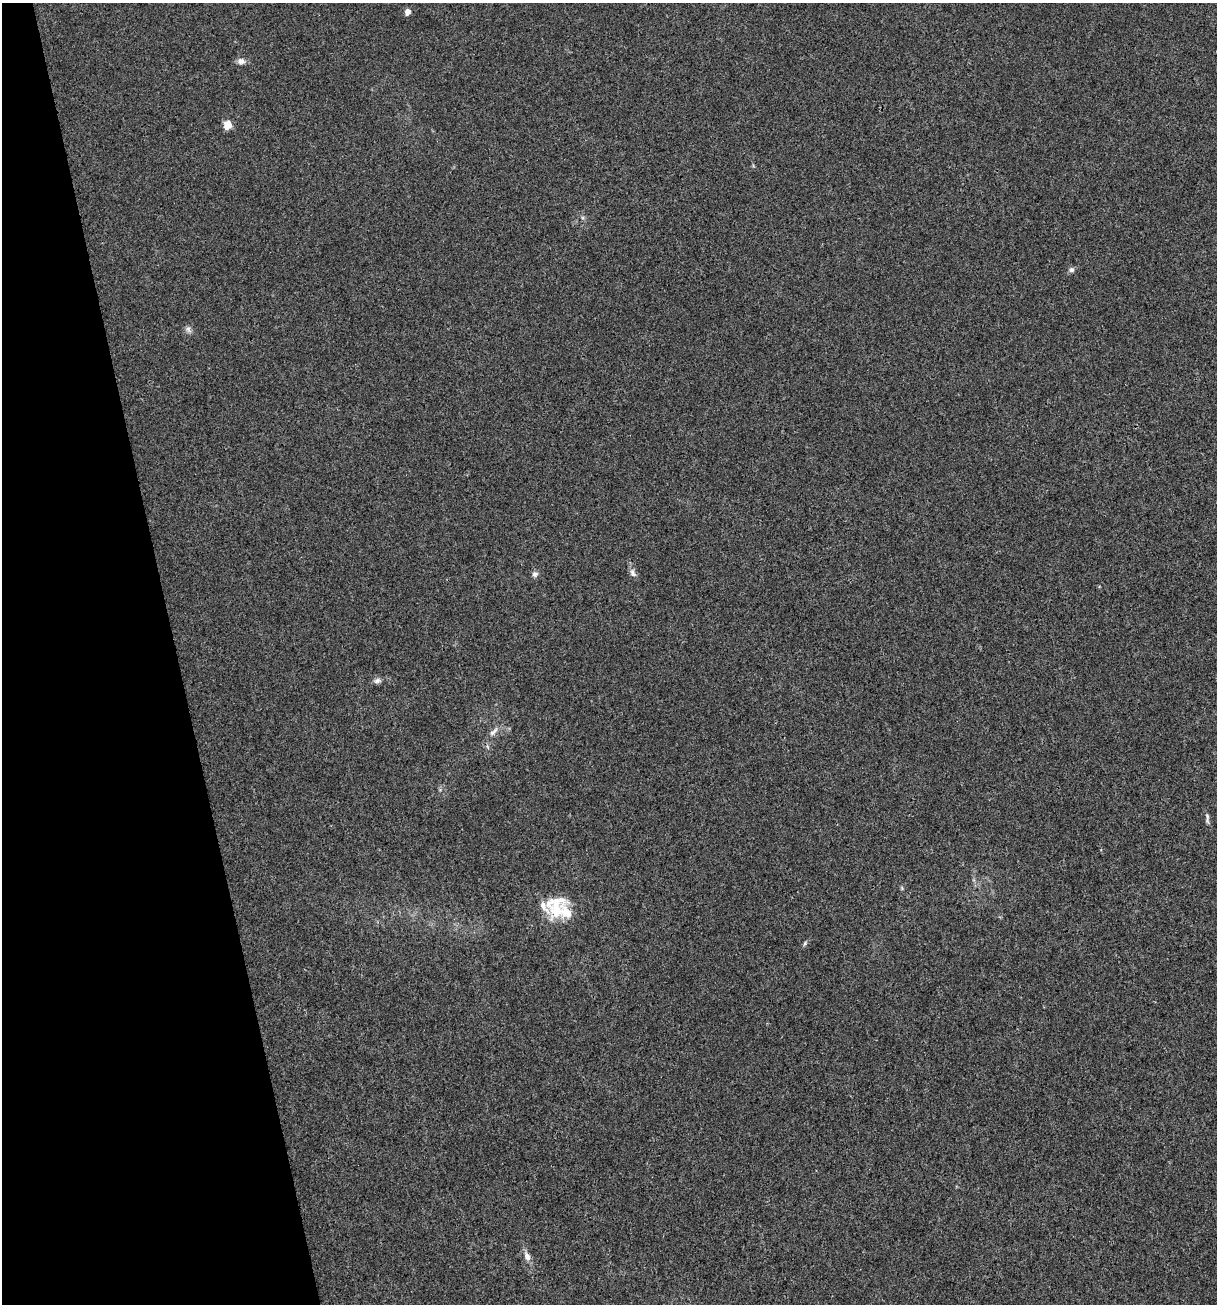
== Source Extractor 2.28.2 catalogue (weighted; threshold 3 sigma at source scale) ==
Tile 5 of 4 x 4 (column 1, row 2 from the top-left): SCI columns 102-1316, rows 2603-3904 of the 5012 x 5207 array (HDU 1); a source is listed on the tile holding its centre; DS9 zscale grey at full resolution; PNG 1219 x 1306 px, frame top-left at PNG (2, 3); no overlay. Shown black and unused: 14% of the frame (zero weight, under 3 of 4 exposures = <1% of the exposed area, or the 3 px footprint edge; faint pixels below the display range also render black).
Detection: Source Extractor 2.28.2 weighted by HDU 2 'WHT'; one run over the whole footprint, this tile lists its part. Background 0.00318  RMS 0.0027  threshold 0.0121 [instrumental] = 3 sigma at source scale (4.5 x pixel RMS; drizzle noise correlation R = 1.50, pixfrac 1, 0.0396/0.0396 arcsec/px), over >= 5 px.
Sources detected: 17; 3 inside a brighter listed object's ellipse — not listed separately; the other 14 listed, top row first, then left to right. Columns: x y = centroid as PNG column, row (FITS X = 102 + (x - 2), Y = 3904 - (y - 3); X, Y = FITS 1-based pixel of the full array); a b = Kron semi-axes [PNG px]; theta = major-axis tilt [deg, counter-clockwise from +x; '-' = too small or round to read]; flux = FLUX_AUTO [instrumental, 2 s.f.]
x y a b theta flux
407 12 5 4 - 2.4
241 61 10 7 -3 1.4
228 125 5 5 - 7.9
1072 270 7 6 - 0.78
188 329 10 6 -80 0.85
633 573 12 7 -63 1.1
535 574 8 6 17 0.81
377 681 10 6 18 0.94
493 732 16 6 45 1.5
1207 818 16 4 -86 0.79
902 888 6 4 -72 0.32
557 911 25 21 18 7.8
805 943 7 4 60 0.45
527 1256 12 7 -67 1.7